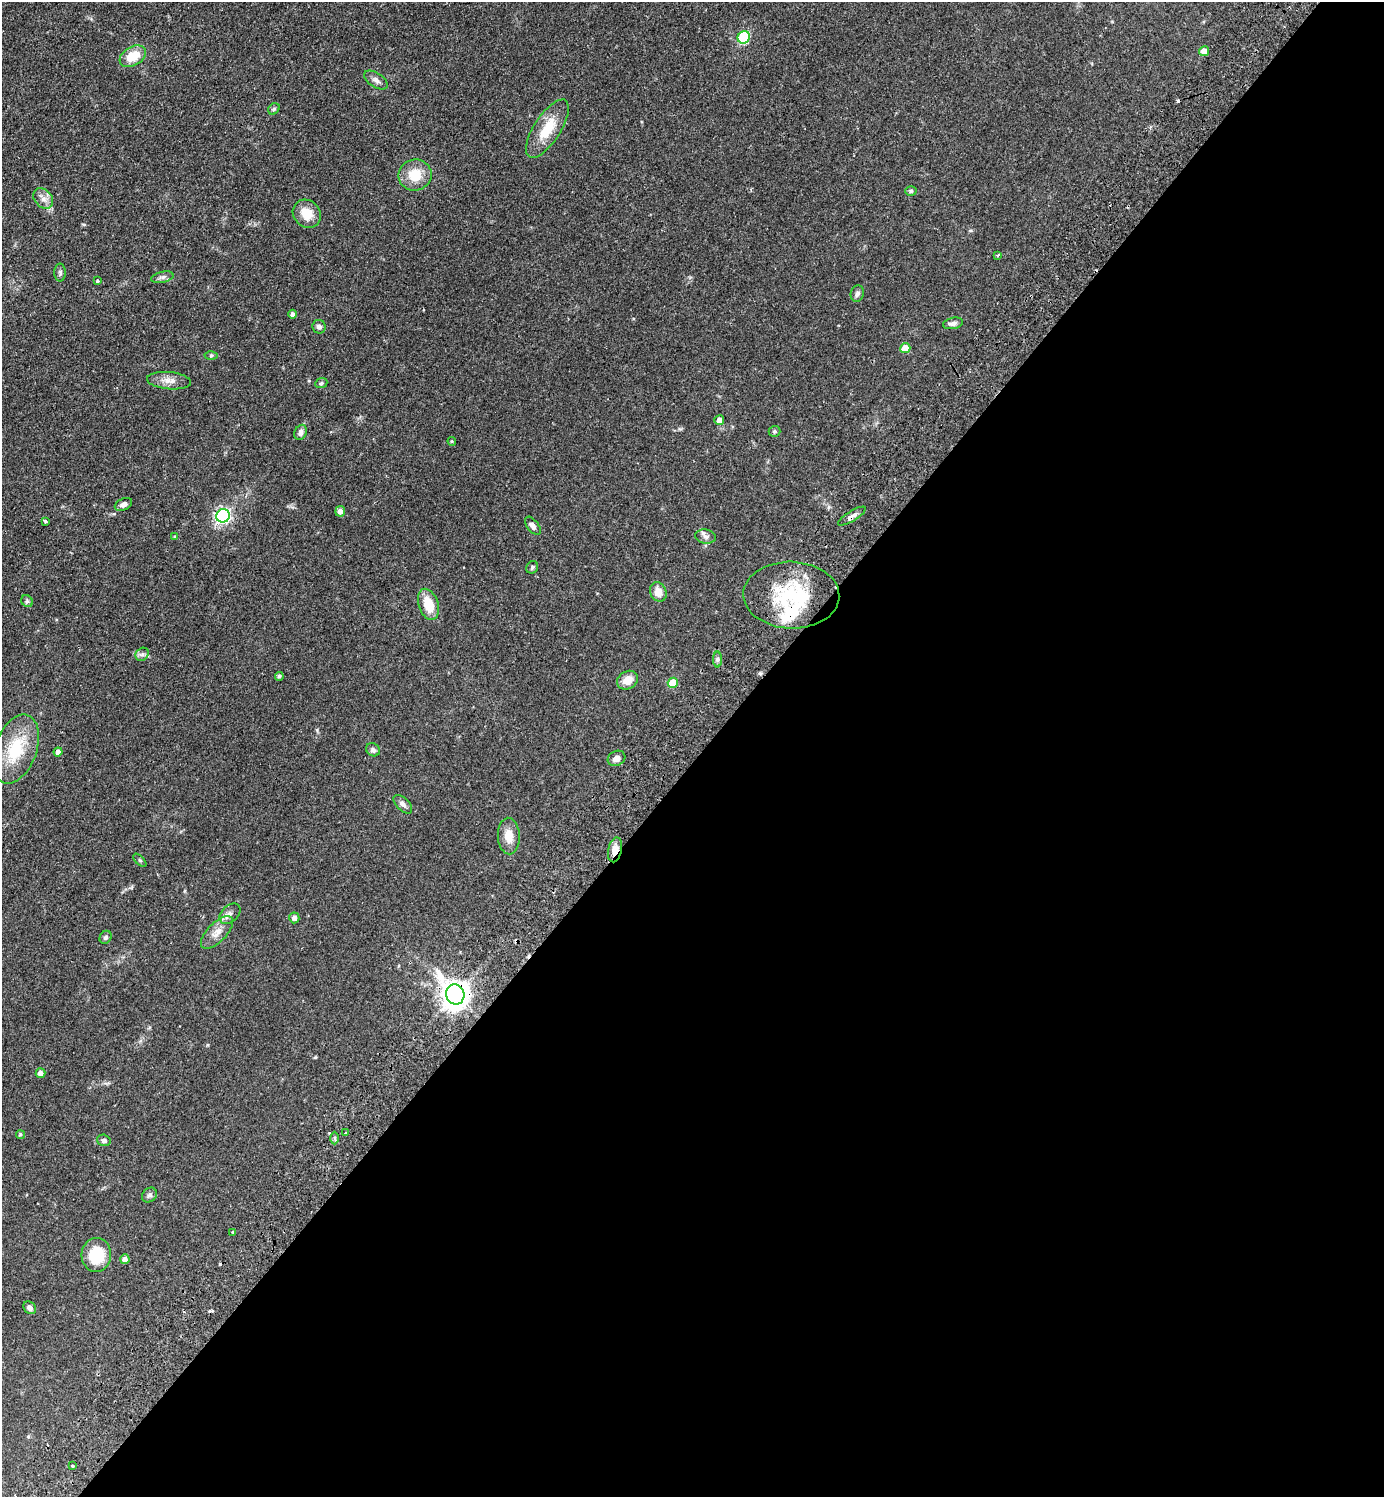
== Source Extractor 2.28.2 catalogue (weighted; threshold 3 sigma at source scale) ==
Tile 12 of 4 x 4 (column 4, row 3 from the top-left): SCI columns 4347-5728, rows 1538-3032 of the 6071 x 6065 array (HDU 1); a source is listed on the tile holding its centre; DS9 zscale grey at full resolution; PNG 1386 x 1499 px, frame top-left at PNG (2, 2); each listed source drawn as its Kron ellipse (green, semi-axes under 4 px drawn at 4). Shown black and unused: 49% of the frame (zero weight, under 2 of 3 exposures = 4% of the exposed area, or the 3 px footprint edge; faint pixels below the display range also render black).
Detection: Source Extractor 2.28.2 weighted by HDU 2 'WHT'; one run over the whole footprint, this tile lists its part. Background 0.0557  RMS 0.0053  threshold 0.0239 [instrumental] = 3 sigma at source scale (4.5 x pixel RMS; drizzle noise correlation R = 1.50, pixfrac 1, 0.05/0.05 arcsec/px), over >= 5 px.
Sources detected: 79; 3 inside a brighter object's white glare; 6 cosmic-ray / hot-pixel residue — neither listed nor drawn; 2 inside a brighter listed object's ellipse — not listed separately; the other 68 listed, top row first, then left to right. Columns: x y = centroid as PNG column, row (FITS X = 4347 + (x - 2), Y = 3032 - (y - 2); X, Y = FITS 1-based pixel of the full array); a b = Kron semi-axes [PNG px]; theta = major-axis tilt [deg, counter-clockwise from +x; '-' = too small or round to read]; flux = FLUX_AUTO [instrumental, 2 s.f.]
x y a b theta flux
744 37 6 6 - 44
1204 51 5 5 - 5
133 56 14 9 31 10
376 80 13 7 -34 2.2
274 109 6 5 - 0.8
547 129 33 13 57 14
415 175 17 15 19 11
911 191 5 5 - 0.83
43 199 11 8 -48 3.2
307 214 15 13 -45 8.1
998 255 3 3 - 0.97
60 273 9 5 90 1.2
162 277 11 5 12 1.6
98 281 3 3 - 1.4
857 294 8 6 73 1.7
293 314 4 4 - 1.5
953 323 10 5 12 2
319 327 7 6 - 1.7
905 348 5 5 - 9.2
211 355 6 4 1 0.78
169 381 22 8 -5 4.5
321 383 6 5 - 0.85
719 420 5 5 - 3.3
774 431 6 5 - 0.82
301 432 8 6 64 2
452 441 4 4 - 0.54
123 504 9 5 25 1.8
340 511 5 5 - 2.5
223 516 7 6 - 110
852 516 16 5 31 2.1
45 521 3 3 - 1.3
533 526 10 5 -53 2
175 537 4 3 - 0.8
706 537 10 7 -11 2
532 567 6 5 - 1
658 592 10 8 -66 5.3
791 595 48 33 -2 40
27 601 6 5 - 0.99
428 604 16 9 -71 11
142 654 7 6 - 1.4
718 659 8 4 89 0.95
279 676 4 4 - 0.93
627 680 11 8 30 5.6
673 683 5 5 - 14
16 749 36 21 70 23
373 750 7 6 - 1.6
58 752 4 4 - 2.5
616 758 9 7 26 2.5
403 804 11 6 -45 1.9
509 836 18 11 -87 6.2
615 850 12 6 76 5
140 860 8 3 -45 0.63
230 914 12 8 42 2.4
294 918 5 5 - 1.9
217 932 21 9 45 5.1
105 937 7 5 58 1.1
455 994 10 9 - 630
40 1073 5 4 - 2.5
346 1133 4 3 - 0.61
20 1134 4 4 - 0.8
335 1138 6 4 -89 0.84
104 1140 7 5 -16 1.3
149 1195 8 6 47 1.5
233 1232 3 2 - 0.63
96 1255 17 15 85 17
125 1259 5 4 - 2.5
30 1308 7 5 -46 2.1
73 1466 3 3 - 6.3
Overlapping masked pixels (flux is a lower limit): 3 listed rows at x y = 852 516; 615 850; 455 994